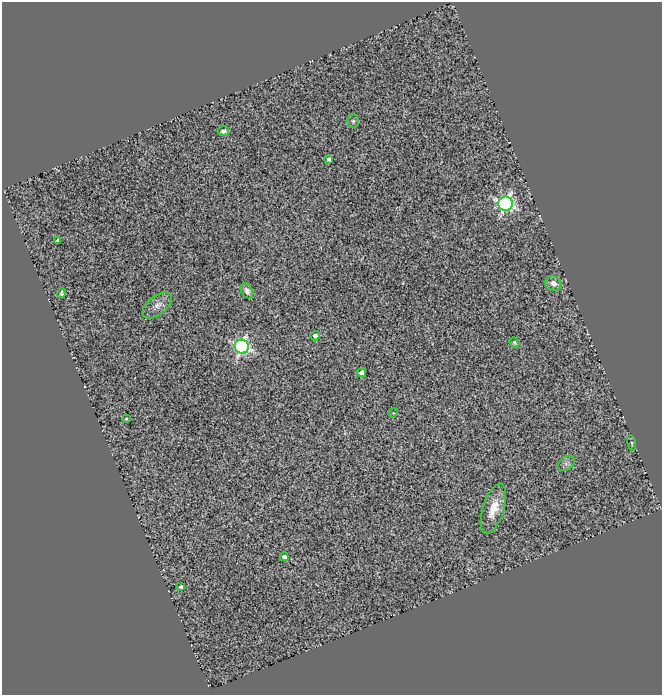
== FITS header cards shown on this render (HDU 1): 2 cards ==
NAXIS1  =                  660
NAXIS2  =                  693

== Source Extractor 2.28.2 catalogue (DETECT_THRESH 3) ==
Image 660 x 693 px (HDU 1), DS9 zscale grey, 1 PNG px = 1 image px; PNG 664 x 697 px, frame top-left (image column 1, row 693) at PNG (2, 2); each listed source drawn as its Kron ellipse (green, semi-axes under 4 px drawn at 4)
Background 0.991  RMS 0.37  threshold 1.1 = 3 sigma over >= 5 px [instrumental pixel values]
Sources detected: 20; all 20 listed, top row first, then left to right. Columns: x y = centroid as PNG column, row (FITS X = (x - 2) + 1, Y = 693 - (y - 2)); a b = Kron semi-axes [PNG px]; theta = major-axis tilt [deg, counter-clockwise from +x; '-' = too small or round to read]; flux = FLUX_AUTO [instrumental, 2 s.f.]
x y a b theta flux
353 121 7 5 90 55
223 131 6 5 - 70
329 159 4 3 - 76
506 204 7 7 - 8200
58 240 3 3 - 63
553 283 8 7 - 180
247 291 8 5 -59 130
61 293 5 3 - 44
157 305 17 9 38 230
315 336 4 4 - 140
515 342 5 4 - 58
242 346 7 7 - 7200
361 373 4 4 - 180
393 413 4 3 - 22
126 419 3 3 - 30
632 443 8 3 -77 30
566 464 9 6 37 91
493 509 26 10 72 490
284 557 4 4 - 130
181 587 3 3 - 67